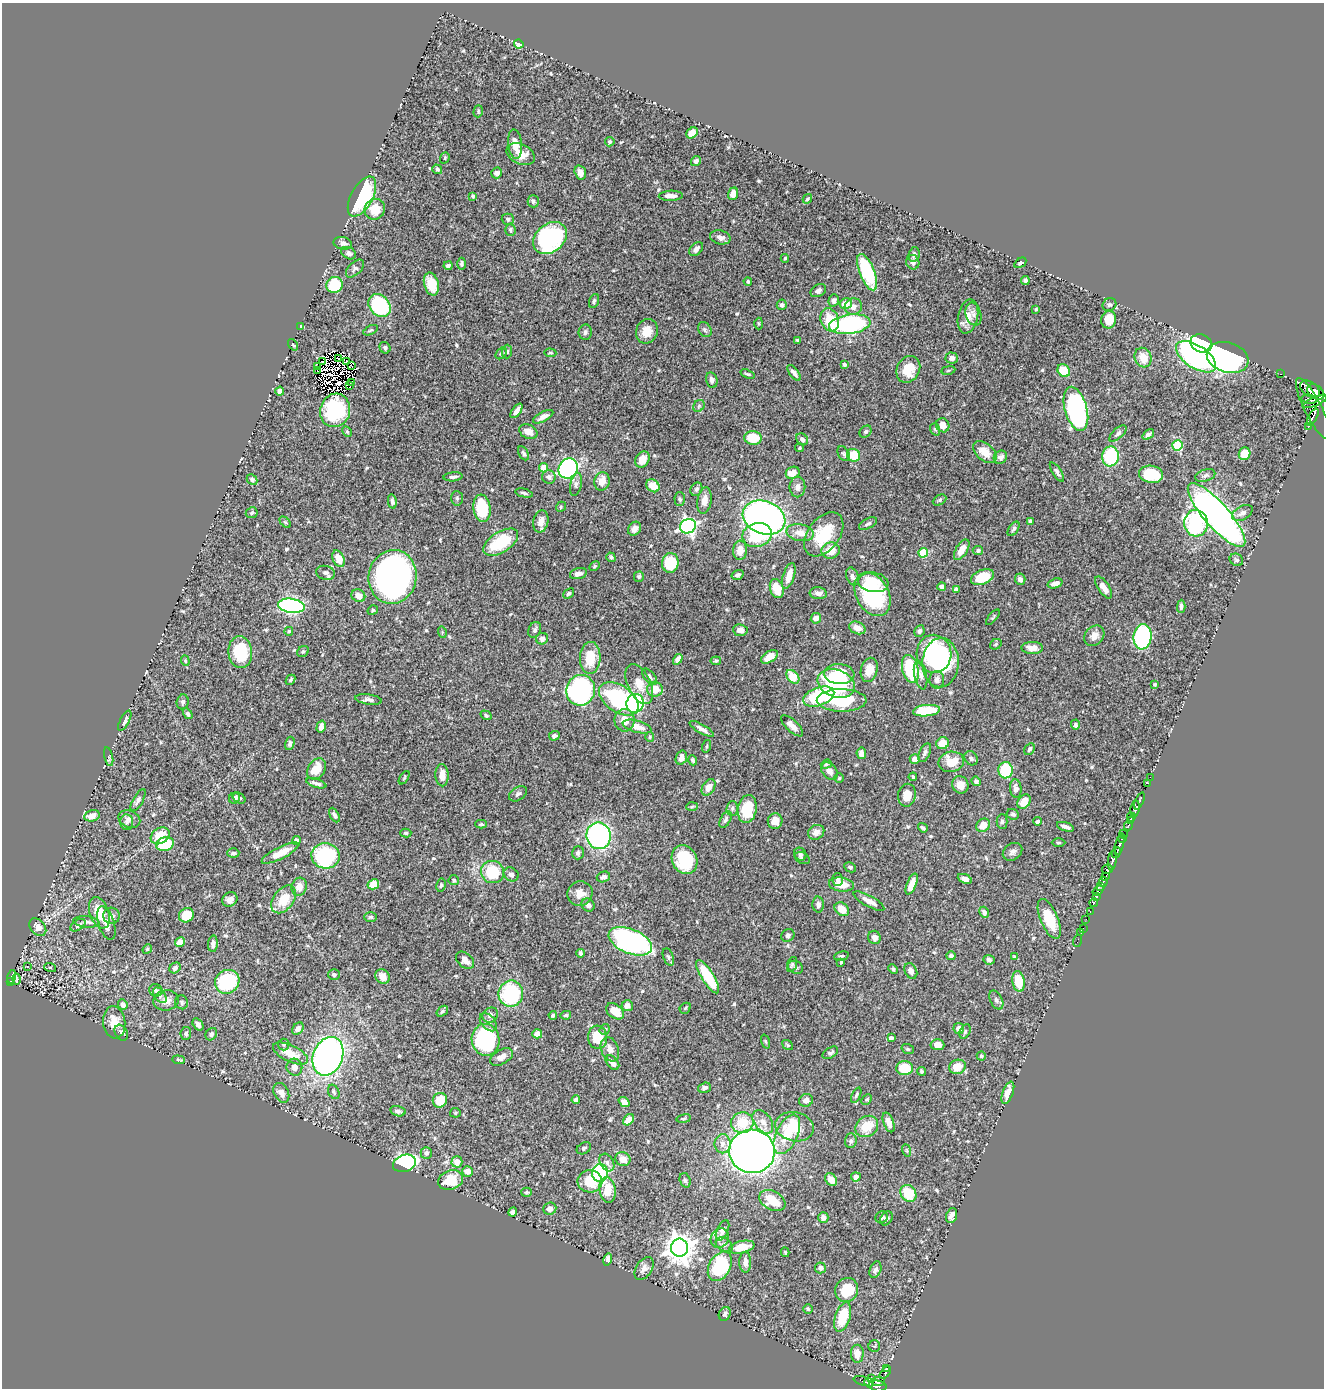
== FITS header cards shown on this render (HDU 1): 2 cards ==
NAXIS1  =                 1322
NAXIS2  =                 1386

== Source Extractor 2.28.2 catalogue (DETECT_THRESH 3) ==
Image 1322 x 1386 px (HDU 1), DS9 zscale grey, 1 PNG px = 1 image px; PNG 1326 x 1390 px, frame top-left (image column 1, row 1386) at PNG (2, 3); each listed source drawn as its Kron ellipse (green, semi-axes under 4 px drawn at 4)
Background 0.454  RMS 0.014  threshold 0.0408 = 3 sigma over >= 5 px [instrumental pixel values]
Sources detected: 581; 4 with non-positive FLUX_AUTO (blend fragments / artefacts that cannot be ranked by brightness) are neither listed nor drawn; of the other 577, the 500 brightest by FLUX_AUTO listed and drawn (77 fainter detections omitted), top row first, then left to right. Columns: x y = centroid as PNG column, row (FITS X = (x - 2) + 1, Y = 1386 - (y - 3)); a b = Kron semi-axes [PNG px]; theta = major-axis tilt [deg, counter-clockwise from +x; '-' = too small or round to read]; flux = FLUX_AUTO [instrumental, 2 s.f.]
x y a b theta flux
519 44 5 4 - 13
478 111 6 4 73 1.3
692 133 6 5 - 11
610 142 5 4 - 2
515 144 15 7 -84 8.7
521 154 15 10 -25 11
445 158 6 4 70 1.4
696 161 5 5 - 2.2
437 169 5 4 - 1.9
580 172 7 5 -74 5.7
496 173 5 5 - 4.3
733 194 6 5 - 7.9
473 196 4 3 - 2
671 196 12 5 1 5.5
362 197 22 11 62 76
807 199 5 3 - 1.3
533 201 6 5 - 2.1
375 209 11 10 - 18
508 219 6 5 - 2.4
510 230 6 5 - 1.6
720 237 10 7 -14 5.4
550 238 19 14 40 130
343 243 9 6 -11 4.7
696 249 8 5 47 3.7
349 253 8 5 -28 3.5
914 254 7 5 77 2.8
785 258 4 3 - 1.2
913 262 7 6 - 3.3
1020 263 6 4 33 2.3
461 264 6 4 90 1.8
448 266 4 4 - 2.1
355 269 11 6 45 2.9
867 272 19 7 -68 61
748 281 4 3 - 1.1
1025 281 4 4 - 2.6
431 284 12 7 -74 16
335 285 8 7 - 44
818 291 8 5 30 3.2
834 300 6 5 - 2.7
594 301 7 4 69 2.1
846 304 6 5 - 11
782 305 5 5 - 2.6
1109 305 7 6 - 1.9
380 306 12 10 -48 78
853 307 9 8 - 6.3
1036 309 4 4 - 1.1
973 314 12 7 -74 4.2
968 316 17 10 78 11
830 320 12 9 -71 24
1109 320 9 7 77 18
759 323 6 4 -88 1.1
850 324 21 9 7 120
301 326 4 3 - 2.1
371 330 8 4 27 1.4
705 330 8 6 -58 2.2
647 331 12 10 69 14
585 332 7 6 - 2.9
797 340 4 3 - 1.2
1201 343 11 8 -22 450
293 345 6 3 -53 1.1
385 348 6 5 - 2.2
507 351 7 5 87 1.6
501 353 6 4 50 1.4
550 353 6 4 -3 1.1
1196 357 23 11 -33 240
1228 357 21 15 -17 230
339 358 3 2 - 1.6
952 358 6 5 - 4.7
1143 358 10 8 -66 12
347 361 3 2 - 1.6
322 362 2 2 - 1.1
844 365 4 4 - 1.7
317 366 4 3 - 1.7
351 366 3 2 - 1.7
908 369 14 11 60 21
318 370 3 2 - 1.2
948 370 7 3 9 1.1
1064 371 7 6 - 22
794 373 9 4 -51 3.9
748 374 7 4 -18 1.5
1280 374 3 2 - 2.3
712 380 8 5 -78 2.7
352 382 4 2 - 1.4
350 386 4 2 - 2
1310 389 11 7 -35 370
280 391 4 4 - 3.5
1316 392 9 6 -37 400
1309 399 8 3 -9 200
1315 402 13 4 22 380
699 406 6 5 - 1.7
1313 408 34 8 -63 450
1076 409 23 11 -74 190
335 410 17 15 73 53
516 411 8 4 54 5.2
543 417 11 4 28 4.7
1313 417 9 3 60 93
943 425 7 6 - 8.3
1308 426 4 3 - 29
935 429 6 5 - 1.9
347 431 6 4 -62 1.3
528 432 9 7 -26 8.5
866 432 6 5 - 1.7
1118 433 11 5 44 2.6
1148 434 6 4 39 3.2
753 438 8 7 - 25
802 439 6 5 - 3.6
1177 445 5 5 - 50
800 448 4 3 - 1.1
985 452 14 8 -41 12
523 453 8 4 -62 2.4
844 454 8 5 -61 1.9
1245 454 6 5 - 18
854 455 7 6 - 28
1110 456 10 8 83 62
1000 457 7 6 - 3.3
642 459 8 6 61 9.7
543 468 4 4 - 20
568 468 10 9 - 200
1057 472 11 4 -56 2.6
793 473 7 5 26 9.2
1151 474 12 8 -10 30
1205 476 10 6 18 3.2
453 477 9 4 5 2.8
549 477 7 6 - 3.2
252 480 6 5 - 2.5
602 481 9 7 78 10
576 484 12 5 78 3.1
653 486 7 6 - 15
797 487 10 8 -90 4.9
696 489 7 5 59 2.2
524 493 9 3 -13 2
457 498 7 6 - 1.9
680 499 7 5 -88 1.8
704 500 13 7 82 7.1
940 500 7 5 28 1.6
392 502 7 4 -79 2.5
561 507 5 4 - 1.3
482 508 14 8 -83 42
252 513 6 5 - 1.8
1242 513 11 6 29 4.6
1216 515 41 12 -48 520
764 517 22 16 -20 370
541 521 11 7 77 7.3
285 522 7 4 -45 1.4
1030 522 4 4 - 2.7
1196 523 13 12 - 120
868 524 10 5 27 2.5
688 526 8 7 - 270
634 529 7 6 - 5
1014 529 8 4 57 1.9
800 533 14 8 -11 9.3
824 534 25 15 52 35
757 535 15 12 13 55
501 542 19 10 33 45
740 550 9 7 87 9.9
831 550 9 8 - 13
962 550 11 5 58 12
978 551 5 4 - 2.4
923 553 5 4 - 35
611 557 5 4 - 1.6
339 559 9 5 -65 13
1236 560 7 6 - 2.2
670 563 10 8 82 35
595 566 6 4 28 1.4
325 573 9 7 -12 3.3
578 573 8 5 15 4.3
738 575 6 4 16 2.8
789 576 13 5 73 9.6
852 576 9 6 -69 3
392 577 27 24 81 360
639 577 5 5 - 1.8
982 577 12 7 21 26
1020 579 6 5 - 4.1
873 582 15 9 -7 18
1055 583 7 4 18 5.9
942 586 4 4 - 3.5
1104 587 12 5 -56 7.8
777 588 10 6 -71 20
956 590 4 4 - 4.4
818 593 8 6 -5 4.2
569 594 6 4 40 2.2
872 594 23 16 -60 84
358 596 7 6 - 8.1
291 606 13 7 -8 200
1181 606 6 4 88 2.3
373 610 5 4 - 1.3
993 617 9 3 50 1.3
816 618 5 5 - 5.9
857 628 8 6 -21 8.1
535 630 8 6 71 2.9
740 630 7 6 - 5.1
289 631 4 4 - 1.3
919 631 6 5 - 2.2
442 632 6 4 -73 1.1
1094 636 11 9 47 7.5
1142 637 12 9 84 140
542 639 6 5 - 4.7
996 644 6 5 - 1.6
1032 648 11 6 -1 9.3
303 651 6 5 - 1.7
240 652 16 11 -84 46
934 654 19 17 -81 76
769 657 9 5 33 11
590 658 16 10 87 24
678 659 6 4 56 8.1
185 661 5 4 - 1.3
716 661 5 3 - 1.1
941 663 25 18 87 110
910 669 14 8 -75 60
869 670 12 8 76 13
839 674 15 10 -5 25
920 675 14 6 -79 4.9
649 677 9 5 -49 2.8
793 677 8 5 -49 21
291 680 5 4 - 1.6
937 680 8 7 - 4.5
836 683 19 13 -20 91
639 684 22 11 -65 13
1155 684 3 3 - 1.2
655 689 8 7 - 13
581 690 15 14 - 190
819 697 16 9 20 58
619 699 22 13 -34 110
369 700 13 5 -8 3.6
842 700 25 11 0 60
183 702 7 6 - 2.5
635 703 9 8 - 110
926 711 13 5 5 38
188 714 6 4 -59 2
486 715 6 4 -31 1.7
625 720 11 10 - 11
125 721 11 4 63 2.7
1075 725 5 4 - 2.2
792 726 14 6 -43 6.2
321 727 6 4 74 4.1
637 727 15 6 -16 9.8
702 729 14 4 -30 4.1
554 736 5 4 - 3
650 737 5 4 - 1.2
290 743 7 4 73 2.4
943 743 6 6 - 15
707 746 6 4 71 1.3
1030 749 6 4 62 2.1
861 753 6 4 -83 5.8
925 753 10 5 65 3
109 757 9 4 -77 1.7
681 757 7 5 72 5
971 758 7 6 - 2.6
915 759 5 5 - 6.3
693 760 5 4 - 1.6
951 762 13 10 13 19
826 764 6 4 20 1.3
317 769 11 8 57 15
1006 770 8 7 - 49
829 771 10 7 -51 5.8
442 775 11 6 -88 9
913 777 4 3 - 1.3
1150 777 2 2 - 4
404 778 7 3 56 1.1
839 778 5 4 - 1.2
976 781 5 4 - 3.1
316 783 10 3 -17 3
1147 783 3 2 - 3.9
960 785 9 8 - 9.9
709 787 9 6 59 7.8
1016 789 9 5 -84 4
518 794 10 6 32 3.3
907 795 11 9 81 12
234 798 6 5 - 3.3
239 798 7 5 -36 2.4
138 800 12 5 60 3.1
1139 801 9 3 67 28
1024 802 8 6 53 14
692 807 6 4 3 1.3
732 808 7 5 87 2.2
747 809 14 9 80 37
1135 809 8 4 81 260
1013 814 6 5 - 2.2
334 815 8 4 -62 2.8
92 816 8 5 13 7.9
1131 817 4 3 - 160
129 819 11 8 -24 4.4
725 820 9 5 62 2.5
1130 820 4 3 - 130
775 821 8 7 - 8
1038 821 4 3 - 1.8
127 822 7 6 - 2.6
1002 822 7 5 90 2.1
481 824 6 3 1 1.2
983 825 7 6 - 10
1128 826 4 3 - 36
1065 827 9 3 -18 3.5
923 828 5 3 - 1.7
816 832 8 7 - 6.1
406 833 5 4 - 1.4
1123 834 4 3 - 33
160 836 10 7 33 16
599 836 13 12 - 170
1122 838 4 3 - 85
296 841 4 4 - 2.4
1058 843 7 3 0 1.2
165 844 9 7 16 41
1119 844 11 4 76 130
1013 852 10 8 37 3.9
233 853 6 4 3 2.4
280 853 20 6 27 16
578 853 6 6 - 2.7
1116 853 5 3 - 40
800 854 7 5 -54 2.2
325 856 14 12 -4 99
802 858 8 5 -27 2.8
684 860 15 12 -63 50
1112 860 10 4 82 140
850 867 6 4 -27 2.1
1107 869 5 5 - 150
492 872 12 11 - 39
511 874 8 6 -34 3.5
1106 876 3 3 - 76
603 877 7 5 16 3.5
838 879 6 5 - 2.6
965 879 7 4 -23 4.9
454 880 5 5 - 1.5
1103 882 5 3 - 6.9
373 884 6 5 - 17
912 884 11 4 68 9.1
441 885 7 4 80 1.5
841 885 12 7 -8 14
1101 886 3 2 - 100
299 887 9 7 75 7.8
1098 890 6 4 39 150
580 894 13 12 - 9.4
1097 897 3 2 - 39
284 899 16 10 52 21
230 900 8 6 40 6
869 901 17 5 -29 7.4
1094 903 4 3 - 36
818 904 8 5 -87 3.6
588 905 7 6 - 3.3
842 909 8 6 -39 13
1090 911 3 2 - 4.4
984 912 6 4 -66 3.3
99 913 16 9 -70 22
186 915 8 7 - 19
112 916 8 8 - 4.8
371 917 6 5 - 1.5
1049 919 21 8 -67 29
1086 919 2 2 - 4.9
86 922 13 5 -6 4.2
106 923 17 8 -72 7.2
78 925 8 5 35 2.7
38 927 10 7 -49 6.6
1083 928 3 2 - 4.5
1081 933 3 2 - 3.9
788 935 7 6 - 2.1
874 937 7 6 - 4.9
630 941 23 12 -22 200
1077 941 6 2 72 7
180 942 5 4 - 7.3
213 944 8 5 87 3.6
147 949 5 4 - 1.1
581 953 4 4 - 2.3
841 956 7 4 14 1.4
951 956 4 4 - 2.1
668 957 9 5 -70 1.7
1015 957 4 3 - 1.2
465 960 10 7 -43 7.7
989 960 5 4 - 2.1
841 962 4 3 - 1.1
792 964 8 4 71 1.6
27 967 3 3 - 2.8
50 967 6 4 -18 1.3
796 967 8 6 -29 2.1
175 968 6 5 - 3.1
893 969 5 4 - 1.9
911 971 8 6 -63 4.5
334 975 6 5 - 2.2
382 976 8 7 - 7.9
12 977 7 3 73 65
708 977 19 6 -58 43
17 979 5 2 - 1.3
11 981 4 3 - 41
1018 981 10 6 -80 22
227 982 12 11 - 63
156 990 7 6 - 2.3
511 994 13 12 - 78
160 995 9 5 -54 2.6
166 1000 13 10 9 8.1
996 1000 10 6 -62 2.8
182 1002 7 6 - 2.1
123 1004 5 4 - 3.9
627 1006 6 5 - 4.7
685 1008 6 5 - 1.2
442 1011 6 4 37 1.6
615 1011 10 6 -38 13
490 1015 8 7 - 3.2
553 1015 4 4 - 2
566 1015 5 4 - 1.4
114 1022 16 11 -83 13
488 1022 10 6 -50 3.9
198 1024 7 5 -57 4.5
959 1028 5 5 - 5.3
298 1029 7 5 52 4.3
605 1029 5 5 - 1.6
965 1031 8 5 64 1.5
121 1033 8 6 -59 2.7
186 1034 6 5 - 2.3
211 1034 6 5 - 2.4
537 1034 5 4 - 6.5
598 1037 11 9 -83 25
891 1038 4 4 - 3.1
486 1040 16 14 -80 110
766 1041 7 3 -71 1.2
284 1044 6 5 - 1.7
788 1045 6 4 -36 1.4
937 1045 7 5 -4 7.2
610 1049 12 8 -69 5.8
908 1049 6 5 - 1.4
830 1053 8 5 32 2.4
290 1054 19 8 -25 18
328 1056 20 14 68 320
981 1056 4 4 - 1.1
501 1057 12 7 29 6.3
178 1060 6 3 -5 1.3
612 1063 8 5 -50 5.7
294 1067 8 8 - 4.9
957 1067 8 7 - 17
905 1068 8 7 - 23
921 1071 4 4 - 1.3
704 1088 6 5 - 2.4
334 1092 7 5 -63 1.8
281 1093 10 7 -62 6.2
1008 1093 11 5 69 10
856 1095 8 4 65 1.6
867 1099 6 4 46 1.4
440 1100 7 7 - 21
576 1100 4 4 - 5.9
806 1100 7 6 - 4.1
624 1102 6 4 -39 5.1
398 1111 7 5 -15 2.8
455 1113 5 4 - 1.2
684 1119 7 3 9 1.2
629 1120 6 4 45 10
763 1122 13 8 -53 7.3
889 1122 10 5 -71 6.3
742 1123 11 10 - 24
867 1126 12 10 36 19
795 1127 19 14 -10 27
787 1134 21 10 65 24
851 1141 7 6 - 2.4
723 1144 9 8 - 4.9
584 1148 8 5 30 1.8
906 1150 6 4 -70 1.2
752 1151 23 22 - 690
426 1153 5 5 - 2.9
623 1159 7 6 - 8.9
457 1162 5 5 - 9.5
404 1163 12 8 18 180
607 1163 9 6 -61 3.4
468 1171 5 5 - 6.2
600 1173 9 8 - 160
856 1177 5 4 - 5.8
451 1180 13 9 21 24
685 1180 7 5 -72 1.9
831 1180 7 5 -52 6.5
590 1181 12 11 - 24
608 1190 13 8 -82 18
526 1192 5 4 - 1.4
908 1193 9 7 -58 29
772 1200 14 9 -28 24
550 1209 7 6 - 5.6
513 1212 5 4 - 4.6
952 1216 8 5 70 5.5
823 1217 5 5 - 4.5
882 1217 6 5 - 2.4
886 1218 7 5 54 2
722 1230 11 5 65 4.8
720 1238 10 9 - 5.6
724 1245 9 6 -36 2.9
742 1247 13 6 13 18
679 1248 9 8 - 1100
785 1252 5 3 - 1.2
608 1260 6 4 75 4.3
745 1262 10 6 -90 5.2
720 1266 16 10 60 67
820 1268 5 5 - 3.9
644 1269 13 8 58 5.2
875 1270 9 5 70 3
847 1290 12 11 - 27
808 1309 5 4 - 1.3
725 1314 7 5 62 2.4
843 1317 15 7 72 32
874 1346 6 5 - 1.5
857 1354 9 6 89 9.1
886 1368 3 3 - 49
885 1373 7 4 50 93
871 1379 3 2 - 24
862 1381 8 3 -18 13
878 1381 7 4 6 130
869 1383 5 3 - 22
878 1386 9 5 -11 220
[77 fainter detections neither listed nor drawn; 4 non-positive-flux detections neither listed nor drawn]